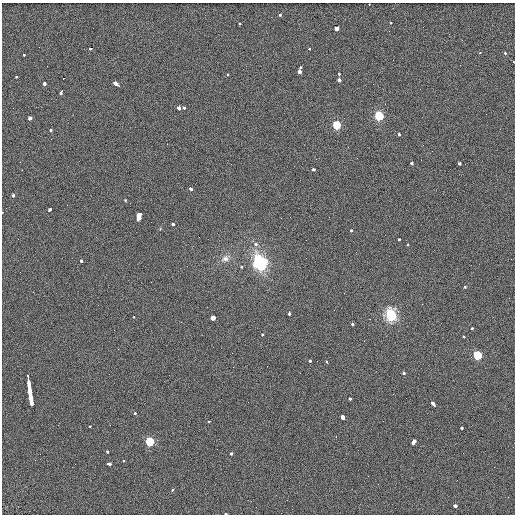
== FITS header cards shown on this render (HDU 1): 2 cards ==
NAXIS1  =                  513 / length of data axis 1
NAXIS2  =                  512 / length of data axis 2

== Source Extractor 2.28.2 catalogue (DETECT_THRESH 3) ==
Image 513 x 512 px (HDU 1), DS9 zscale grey, 1 PNG px = 1 image px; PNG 517 x 516 px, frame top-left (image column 1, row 512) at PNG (2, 3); no overlay
Background 2.42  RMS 5.4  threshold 16.1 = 3 sigma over >= 5 px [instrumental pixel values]
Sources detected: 91; all 91 listed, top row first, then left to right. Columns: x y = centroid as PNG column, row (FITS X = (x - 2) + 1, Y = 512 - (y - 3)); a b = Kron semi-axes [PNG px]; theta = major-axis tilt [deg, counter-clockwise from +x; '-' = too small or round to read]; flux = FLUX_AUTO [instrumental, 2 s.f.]
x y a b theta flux
369 5 3 2 - 850
280 15 3 3 - 1700
391 22 3 3 - 1200
239 24 3 3 - 1300
337 29 3 3 - 29000
462 40 2 2 - 240
91 48 3 3 - 4000
309 49 3 3 - 1300
480 52 3 2 - 1600
505 53 3 2 - 1700
24 55 3 3 - 1700
513 62 3 2 - 930
301 67 3 3 - 2700
300 71 4 3 - 10000
228 74 3 3 - 2300
338 74 3 3 - 2500
17 77 3 3 - 1500
63 78 3 3 - 14000
339 80 3 3 - 7700
44 84 3 3 - 3700
117 84 6 3 -34 7900
62 91 5 3 - 9100
179 108 3 3 - 3200
184 108 3 3 - 1500
486 114 2 2 - 250
379 116 6 5 - 15000
30 118 3 3 - 2800
336 125 6 5 - 6900
50 130 3 3 - 2100
399 134 3 3 - 1700
421 160 2 2 - 170
411 163 3 3 - 3000
460 164 3 3 - 4100
314 169 4 3 - 4600
190 188 4 3 - 3000
13 195 3 3 - 4600
125 200 3 2 - 1300
67 205 2 2 - 200
49 210 4 3 - 2900
2 212 3 2 - 960
139 217 7 4 76 35000
173 224 3 3 - 2200
351 231 3 3 - 1900
399 239 3 2 - 1200
306 240 2 2 - 190
256 244 3 3 - 1300
407 245 3 3 - 1500
225 258 13 8 30 2400
306 258 2 2 - 1400
258 259 10 8 -73 11000
81 261 3 2 - 2300
264 262 7 7 - 4100
256 265 6 5 - 3700
241 266 3 2 - 3900
261 266 8 7 - 8500
465 287 3 3 - 1100
422 304 3 2 - 380
289 313 4 3 - 2000
391 315 7 6 - 40000
134 317 3 2 - 1400
213 318 4 3 - 7900
352 324 3 3 - 2500
471 328 3 3 - 1500
262 334 3 3 - 2000
464 337 3 2 - 1200
364 341 2 2 - 1200
477 355 6 5 - 9500
310 361 3 3 - 2600
326 361 3 3 - 1200
233 367 2 2 - 160
404 373 3 3 - 2100
28 379 10 3 -83 13000
30 395 18 3 -82 22000
350 398 4 3 - 1600
433 404 5 3 - 5200
135 413 3 2 - 2100
343 418 4 3 - 12000
209 422 3 3 - 1200
90 426 3 3 - 970
461 428 3 3 - 1600
336 436 3 3 - 250
150 441 6 5 - 11000
413 442 5 3 - 11000
107 452 3 3 - 4600
232 453 3 3 - 1700
123 461 3 3 - 1200
109 464 4 3 - 4300
172 490 3 2 - 890
508 497 3 2 - 300
455 505 4 3 - 4100
226 514 3 2 - 940
At the frame edge (FLAGS 8, measured only in part): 4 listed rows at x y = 369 5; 513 62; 2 212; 226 514